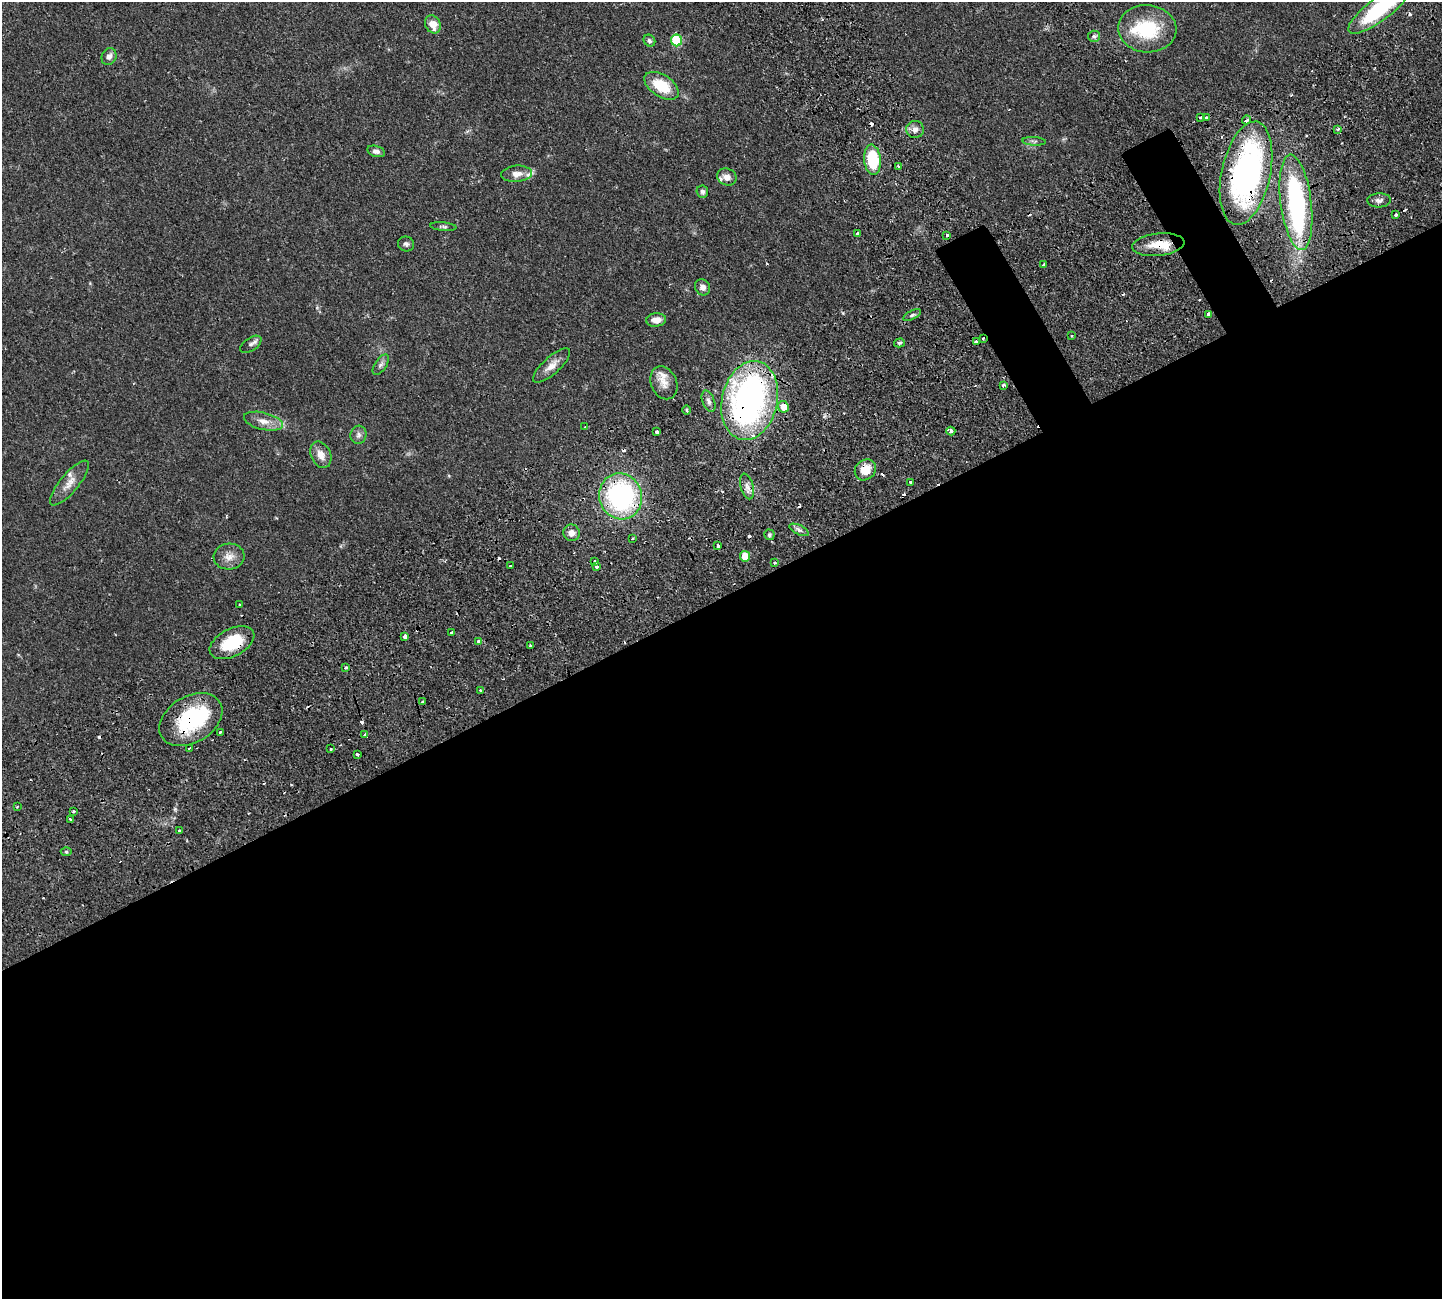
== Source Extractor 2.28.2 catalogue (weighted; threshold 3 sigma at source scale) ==
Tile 15 of 4 x 4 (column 3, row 4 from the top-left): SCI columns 3109-4548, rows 343-1639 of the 6326 x 6317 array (HDU 1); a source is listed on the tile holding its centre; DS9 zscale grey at full resolution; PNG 1444 x 1301 px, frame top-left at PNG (2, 2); each listed source drawn as its Kron ellipse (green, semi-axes under 4 px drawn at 4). Shown black and unused: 55% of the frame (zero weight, under 2 of 3 exposures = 12% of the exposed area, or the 3 px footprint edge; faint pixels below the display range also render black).
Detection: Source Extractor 2.28.2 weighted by HDU 2 'WHT'; one run over the whole footprint, this tile lists its part. Background 0.0536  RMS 0.0052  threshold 0.0233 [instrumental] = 3 sigma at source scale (4.5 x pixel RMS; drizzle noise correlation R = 1.50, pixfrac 1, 0.05/0.05 arcsec/px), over >= 5 px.
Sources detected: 119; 3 inside a brighter object's white glare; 20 cosmic-ray / hot-pixel residue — neither listed nor drawn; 7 inside a brighter listed object's ellipse — not listed separately; the other 89 listed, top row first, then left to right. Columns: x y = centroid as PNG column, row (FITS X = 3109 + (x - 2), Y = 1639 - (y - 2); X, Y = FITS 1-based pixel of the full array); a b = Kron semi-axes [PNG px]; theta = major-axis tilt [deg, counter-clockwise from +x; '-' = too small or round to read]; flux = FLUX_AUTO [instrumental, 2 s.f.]
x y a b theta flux
1379 9 37 11 37 38
433 24 9 7 -63 5.3
1147 29 29 23 -4 28
1094 36 6 5 - 1.1
676 40 6 5 - 27
649 41 6 5 - 1.1
109 57 9 7 65 2.2
661 86 19 11 -33 17
1201 117 4 3 - 3.2
1207 118 3 3 - 1.7
1246 120 4 3 - 3.4
915 129 9 8 - 2.7
1338 129 4 4 - 0.89
1034 141 12 4 -4 1.3
376 151 9 5 -15 1.7
872 160 15 8 -84 28
898 166 4 3 - 0.84
1246 173 52 24 78 140
517 174 15 8 5 3.8
727 177 10 8 -20 3.7
702 192 6 5 - 1.3
1379 200 12 7 3 2.1
1296 202 48 15 -83 89
1396 215 3 3 - 2.8
443 227 13 4 -5 1.1
858 233 3 3 - 2
947 235 3 3 - 1.1
406 244 8 7 - 1.5
1158 245 26 11 6 9.6
1044 264 3 3 - 1
702 287 8 7 - 2.4
1209 314 4 3 - 9.1
912 315 10 4 26 1.2
656 320 10 6 6 3.9
1071 336 3 3 - 0.85
983 338 3 3 - 0.96
976 341 4 3 - 1.6
899 343 5 4 - 0.84
251 344 12 6 33 1.7
381 365 11 5 56 1.6
552 366 24 8 42 4.6
664 383 17 12 -66 4.8
1003 385 3 3 - 2.3
750 400 40 28 77 160
709 401 11 6 -69 2
783 407 6 5 - 5.6
687 410 5 3 - 0.59
263 421 20 8 -13 5
585 426 3 2 - 0.37
951 431 4 4 - 4
657 432 3 3 - 3.3
358 435 9 8 - 1.9
321 455 14 9 -65 4.7
865 470 11 9 42 8.2
911 482 3 3 - 2.5
69 483 28 9 50 5.6
747 486 13 6 -74 2.7
621 496 23 21 -72 81
799 530 10 4 -26 1.6
571 533 8 8 - 3.2
769 535 5 5 - 0.92
633 538 3 3 - 0.82
718 546 4 3 - 2.2
745 556 5 5 - 8.5
229 557 15 13 4 4.7
595 562 3 3 - 1.3
775 563 3 3 - 0.93
510 566 3 2 - 0.45
596 566 4 3 - 1.5
239 605 3 2 - 0.42
451 632 3 3 - 2.8
405 637 4 3 - 7.2
479 642 3 3 - 16
232 643 24 13 27 18
530 645 3 3 - 1.5
346 667 3 3 - 1.9
480 690 3 2 - 1
422 701 3 3 - 1.1
191 719 34 23 31 41
220 732 3 3 - 1.2
365 734 4 3 - 1.1
189 748 3 2 - 1.6
330 749 3 3 - 2.1
357 754 3 3 - 1.5
17 806 3 2 - 0.47
73 812 3 3 - 1.7
70 819 3 3 - 1.7
179 831 3 3 - 4
66 852 5 3 - 0.64
Overlapping masked pixels (flux is a lower limit): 10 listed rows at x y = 1246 120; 1246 173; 1158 245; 983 338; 750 400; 865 470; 621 496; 595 562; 232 643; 191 719
Isophote crosses this tile's border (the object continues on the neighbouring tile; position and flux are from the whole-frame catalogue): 1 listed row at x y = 1379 9